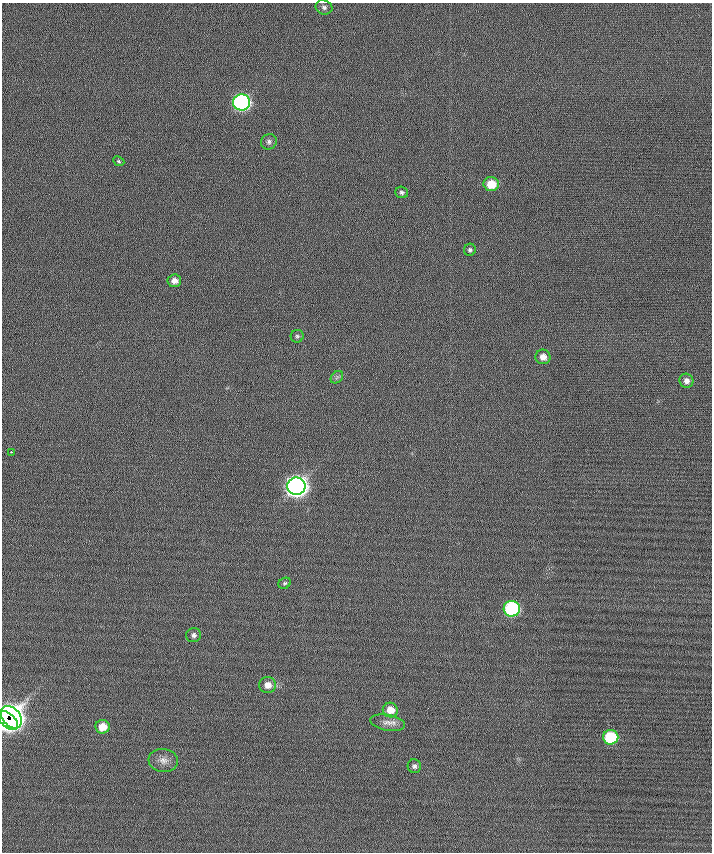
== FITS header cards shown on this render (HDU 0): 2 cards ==
NAXIS1  =                  710 /
NAXIS2  =                  850 /

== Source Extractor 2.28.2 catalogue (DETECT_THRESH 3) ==
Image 710 x 850 px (HDU 0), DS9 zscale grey, 1 PNG px = 1 image px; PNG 714 x 854 px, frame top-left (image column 1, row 850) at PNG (2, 3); each listed source drawn as its Kron ellipse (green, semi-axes under 4 px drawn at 4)
Background -0.383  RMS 6.6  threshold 19.8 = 3 sigma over >= 5 px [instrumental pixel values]
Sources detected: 26; all 26 listed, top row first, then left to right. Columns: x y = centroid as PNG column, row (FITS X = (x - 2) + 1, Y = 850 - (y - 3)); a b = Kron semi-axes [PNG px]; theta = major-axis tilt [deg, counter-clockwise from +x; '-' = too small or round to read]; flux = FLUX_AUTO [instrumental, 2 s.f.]
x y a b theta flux
324 7 8 7 - 1200
242 102 8 8 - 130000
269 142 8 7 - 1500
119 161 6 4 -24 650
491 184 8 7 - 9200
402 192 6 5 - 1000
470 250 6 6 - 1000
174 281 7 6 - 2800
297 336 6 6 - 990
543 357 7 7 - 3400
337 377 7 5 45 1100
686 381 7 7 - 2300
11 452 3 2 - 1300
296 486 9 8 - 420000
285 583 6 5 - 810
512 609 8 8 - 67000
194 635 7 7 - 1600
268 685 8 8 - 3700
390 710 7 7 - 5800
11 717 12 8 -52 240000
8 720 12 7 -41 140000
388 723 18 8 -10 2900
102 727 7 6 - 7300
611 737 7 7 - 29000
163 760 15 11 -6 4200
414 766 7 6 - 1200